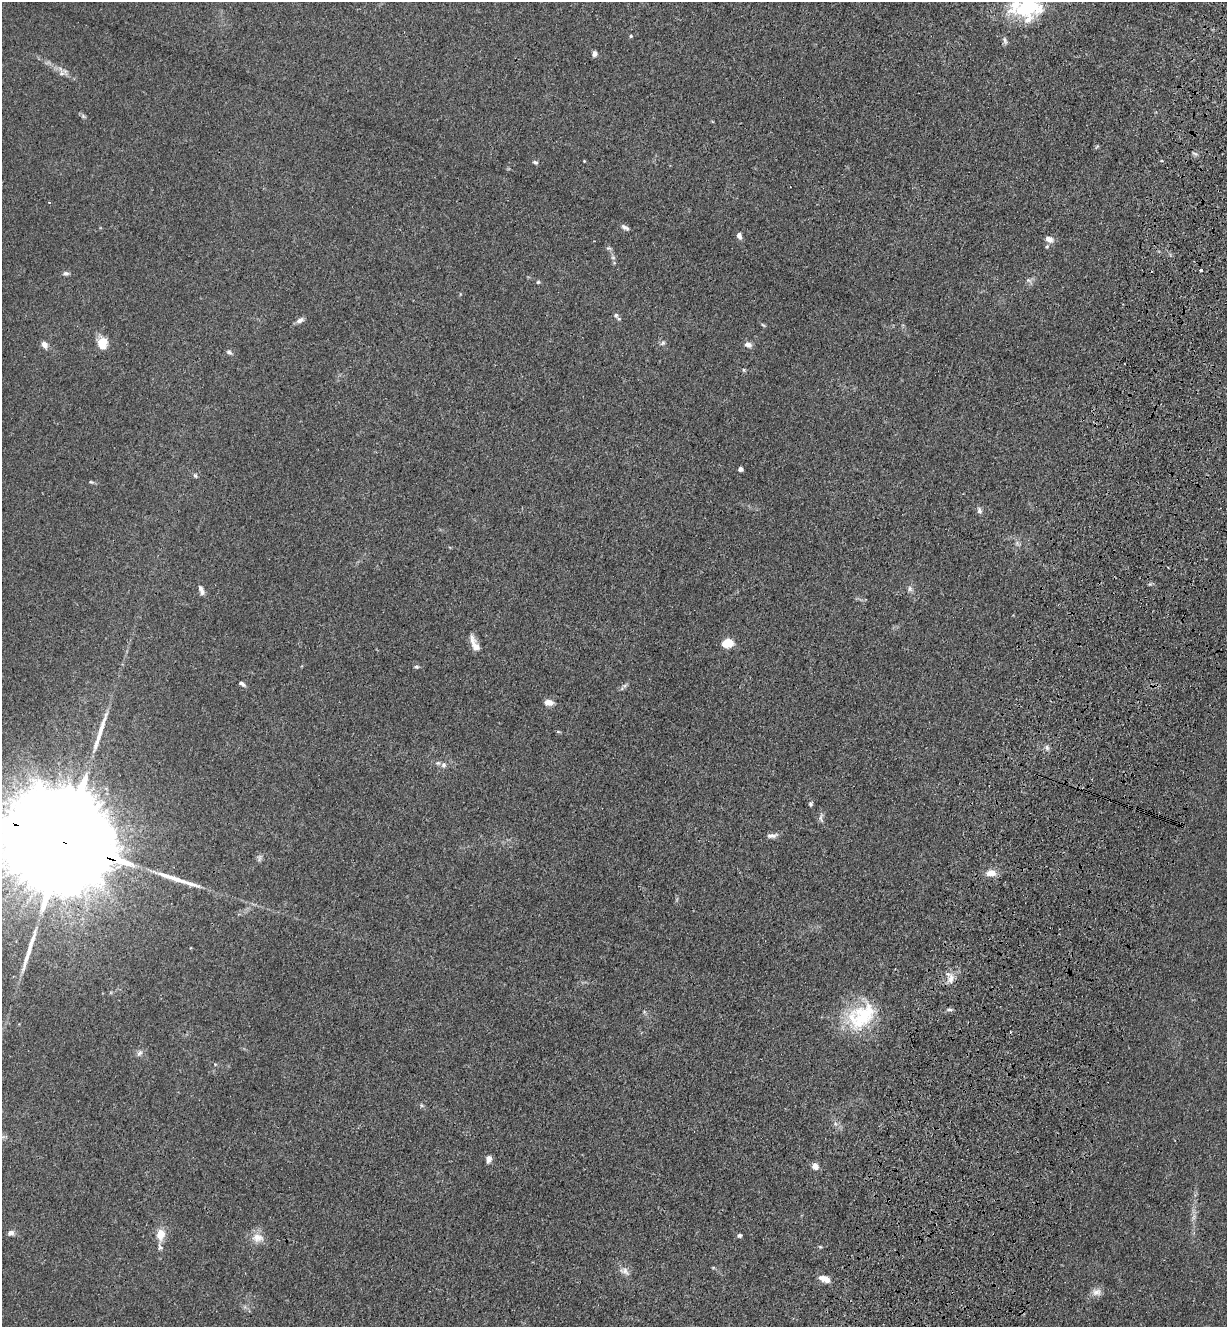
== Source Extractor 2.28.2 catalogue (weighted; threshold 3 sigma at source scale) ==
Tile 10 of 4 x 4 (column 2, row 3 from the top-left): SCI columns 1455-2679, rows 1358-2682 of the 5485 x 5364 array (HDU 1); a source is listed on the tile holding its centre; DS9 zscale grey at full resolution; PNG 1229 x 1329 px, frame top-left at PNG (2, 2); no overlay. Shown black and unused: <1% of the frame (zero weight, under 3 of 4 exposures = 5% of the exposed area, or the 3 px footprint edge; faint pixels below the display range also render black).
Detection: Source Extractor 2.28.2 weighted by HDU 2 'WHT'; one run over the whole footprint, this tile lists its part. Background 0.0365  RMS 0.0045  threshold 0.0201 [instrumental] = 3 sigma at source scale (4.5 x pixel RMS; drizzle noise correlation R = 1.50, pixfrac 1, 0.05/0.05 arcsec/px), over >= 5 px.
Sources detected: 72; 1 inside a brighter object's white glare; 2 cosmic-ray / hot-pixel residue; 3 long thin detections or spike segments (spike, bleed or trail) — not listed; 5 inside a brighter listed object's ellipse — not listed separately; the other 61 listed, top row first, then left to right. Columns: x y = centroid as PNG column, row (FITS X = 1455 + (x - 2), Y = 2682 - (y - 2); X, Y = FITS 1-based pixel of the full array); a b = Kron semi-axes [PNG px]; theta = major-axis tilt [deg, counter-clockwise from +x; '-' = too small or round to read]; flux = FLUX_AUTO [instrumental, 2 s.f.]
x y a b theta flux
1027 7 40 24 -4 33
631 36 5 4 - 0.6
1005 40 12 5 -72 1.2
594 54 7 6 - 1.4
62 73 9 8 - 2.2
83 116 8 5 -45 0.87
584 161 3 3 - 0.31
535 162 7 5 -20 0.84
625 227 10 5 -25 1.3
739 236 7 5 -73 1.8
1049 239 11 8 -21 2.7
608 248 8 3 5 0.65
613 258 6 4 -1 0.7
1201 270 3 3 - 3.1
66 273 8 5 -8 1.1
1029 280 9 5 -20 1.2
538 282 5 5 - 0.57
616 315 6 5 - 1
300 320 11 6 24 1.8
763 325 7 4 -37 0.58
102 343 14 12 83 6.1
663 343 8 5 42 0.96
44 345 7 5 -55 3.1
748 345 8 6 -10 2.3
229 352 8 5 -35 1.2
744 370 5 4 - 0.57
740 469 4 4 - 2.5
195 476 6 5 - 0.73
91 482 8 4 -22 0.67
979 510 9 6 -75 1.3
1168 567 2 2 - 0.42
1150 584 5 5 - 0.65
910 589 8 6 -76 1.3
201 590 13 5 -67 2.1
727 643 10 8 12 9.7
476 646 17 10 -55 4
416 667 6 5 - 0.78
242 684 9 5 -34 1.3
549 702 9 6 -5 3.5
558 731 6 4 -2 0.48
1047 748 8 6 -61 1.3
444 765 7 7 - 1.4
810 804 7 5 81 0.85
821 818 14 5 -87 1.5
772 835 15 6 9 2
62 841 66 21 -20 34000
991 873 11 7 5 4.8
951 979 16 8 85 3.6
949 1010 8 4 -8 0.86
863 1016 44 27 49 29
139 1053 10 5 52 1.4
835 1124 7 4 73 0.86
489 1159 8 6 70 2.3
815 1166 6 6 - 3.4
11 1233 8 6 20 1.7
161 1234 13 10 84 6.4
739 1235 5 4 - 0.8
258 1238 17 12 -3 4.8
625 1271 15 9 -35 2.8
825 1279 12 6 -18 4.3
1096 1292 12 10 3 2.8
Overlapping masked pixels (flux is a lower limit): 1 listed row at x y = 62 841
Isophote crosses this tile's border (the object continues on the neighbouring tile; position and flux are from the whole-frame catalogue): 2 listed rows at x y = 1027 7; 62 841